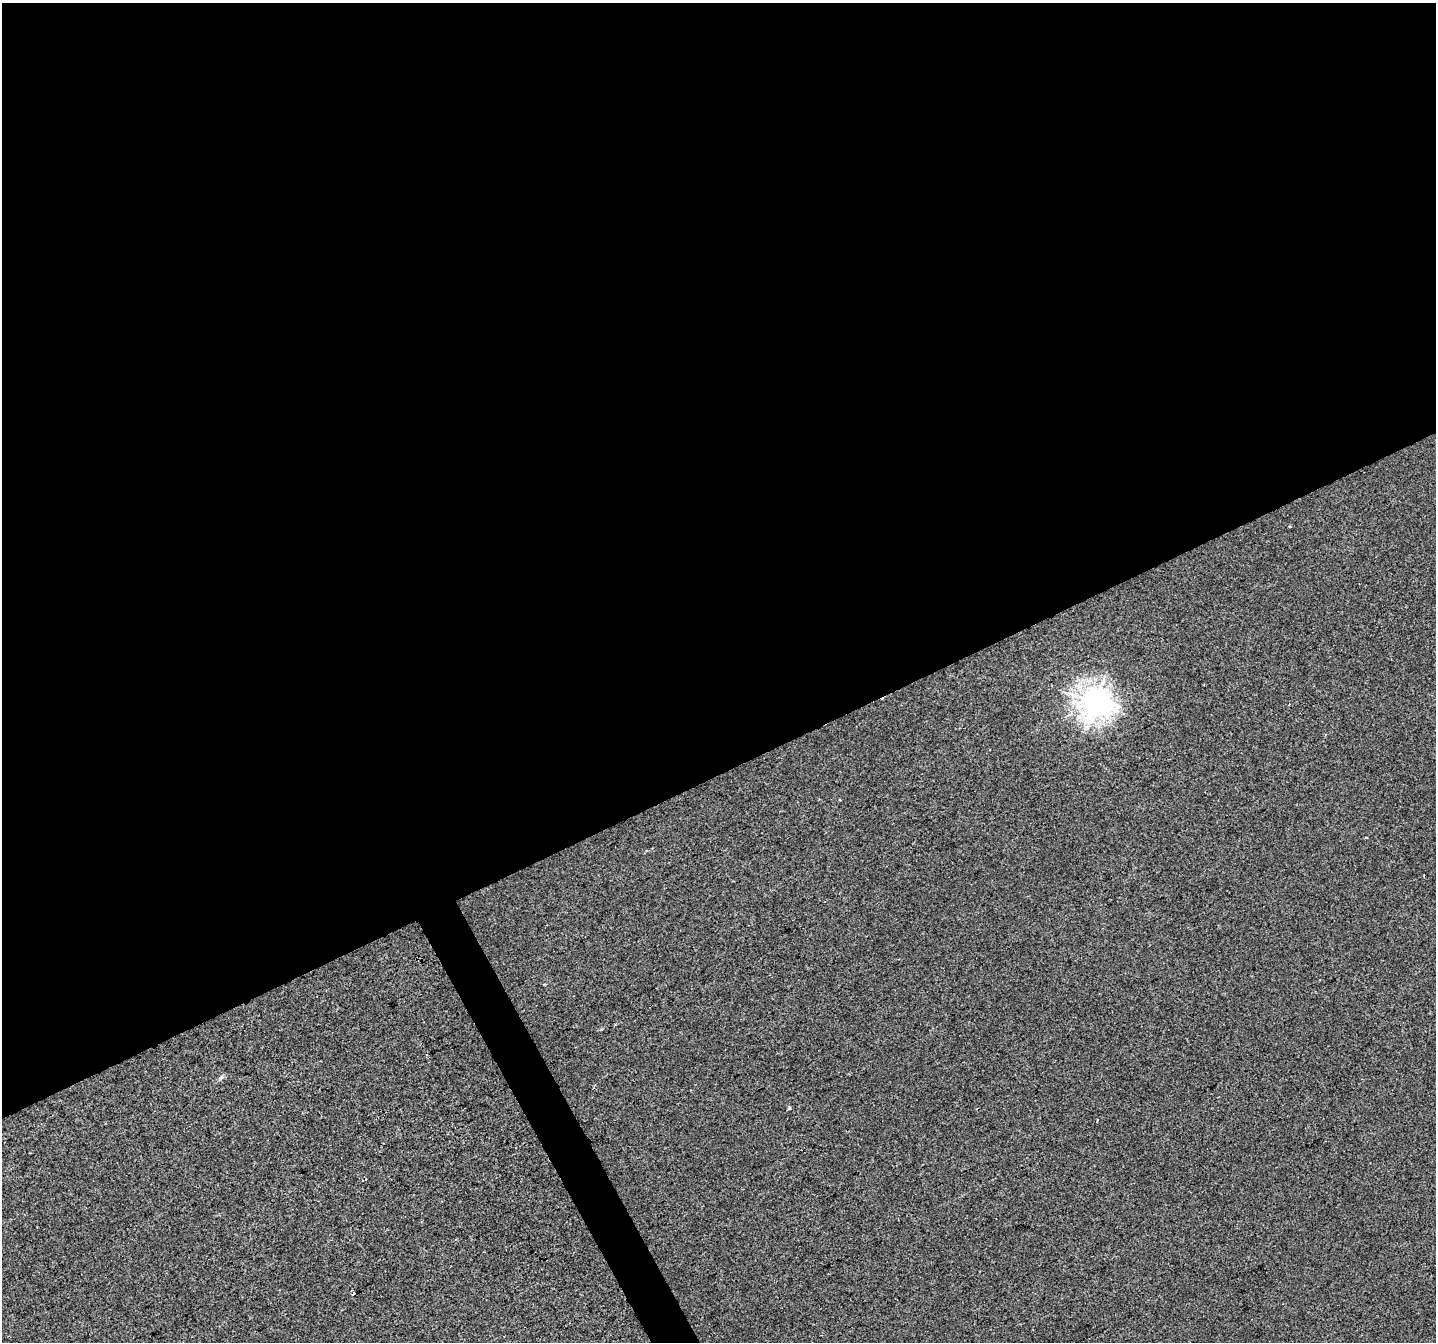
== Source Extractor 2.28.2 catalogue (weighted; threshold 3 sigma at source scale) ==
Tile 2 of 4 x 4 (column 2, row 1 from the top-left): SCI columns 1437-2870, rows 4179-5518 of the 5739 x 5615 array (HDU 1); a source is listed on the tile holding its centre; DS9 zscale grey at full resolution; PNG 1438 x 1344 px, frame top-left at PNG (2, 3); no overlay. Shown black and unused: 59% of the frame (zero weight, under 2 of 3 exposures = <1% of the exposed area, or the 3 px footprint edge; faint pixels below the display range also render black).
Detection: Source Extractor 2.28.2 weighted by HDU 2 'WHT'; one run over the whole footprint, this tile lists its part. Background -3.60e-04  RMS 0.0041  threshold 0.0186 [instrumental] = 3 sigma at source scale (4.5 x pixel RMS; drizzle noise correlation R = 1.50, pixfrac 1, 0.0396/0.0396 arcsec/px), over >= 5 px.
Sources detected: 7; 1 cosmic-ray / hot-pixel residue — not listed; the other 6 listed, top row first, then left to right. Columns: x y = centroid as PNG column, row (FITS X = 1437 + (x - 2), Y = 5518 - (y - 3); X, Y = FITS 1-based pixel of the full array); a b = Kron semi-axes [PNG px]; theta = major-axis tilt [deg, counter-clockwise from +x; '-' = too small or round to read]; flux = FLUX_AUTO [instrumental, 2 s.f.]
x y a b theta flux
1095 702 10 9 - 380
1366 837 3 2 - 0.42
601 1029 3 3 - 0.97
790 1108 5 3 - 0.48
1097 1120 3 2 - 0.35
354 1293 4 3 - 1.2